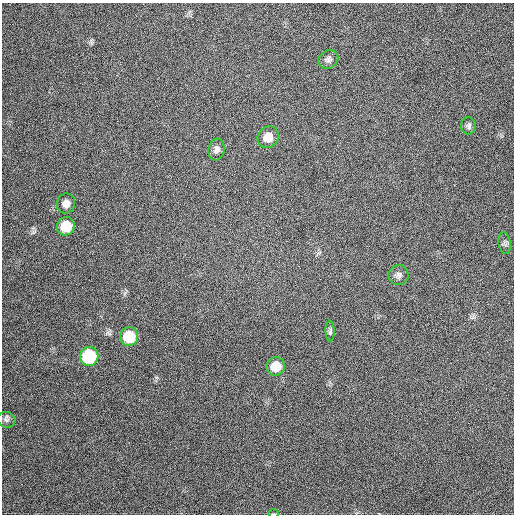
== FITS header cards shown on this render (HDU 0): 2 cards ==
NAXIS1  =                  512
NAXIS2  =                  512

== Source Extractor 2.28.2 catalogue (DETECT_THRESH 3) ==
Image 512 x 512 px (HDU 0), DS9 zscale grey, 1 PNG px = 1 image px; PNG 516 x 516 px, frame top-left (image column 1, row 512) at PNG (2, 3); each listed source drawn as its Kron ellipse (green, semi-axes under 4 px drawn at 4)
Background 479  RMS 13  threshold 39.5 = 3 sigma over >= 5 px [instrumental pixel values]
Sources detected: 14; all 14 listed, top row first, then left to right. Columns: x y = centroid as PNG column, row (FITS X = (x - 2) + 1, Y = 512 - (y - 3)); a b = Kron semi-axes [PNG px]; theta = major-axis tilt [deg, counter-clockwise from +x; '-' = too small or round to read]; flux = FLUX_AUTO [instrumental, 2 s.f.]
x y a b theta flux
328 60 10 9 - 3500
469 126 8 7 - 2600
268 137 11 10 - 12000
216 150 11 8 83 4200
66 203 10 9 - 5400
66 226 9 9 - 24000
505 243 11 6 -80 2300
399 275 10 10 - 3700
330 331 10 4 -88 1900
129 337 9 9 - 37000
89 356 9 9 - 66000
276 366 9 9 - 17000
7 420 9 8 - 2900
274 514 5 3 - 800
At the frame edge (FLAGS 8, measured only in part): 1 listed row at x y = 274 514